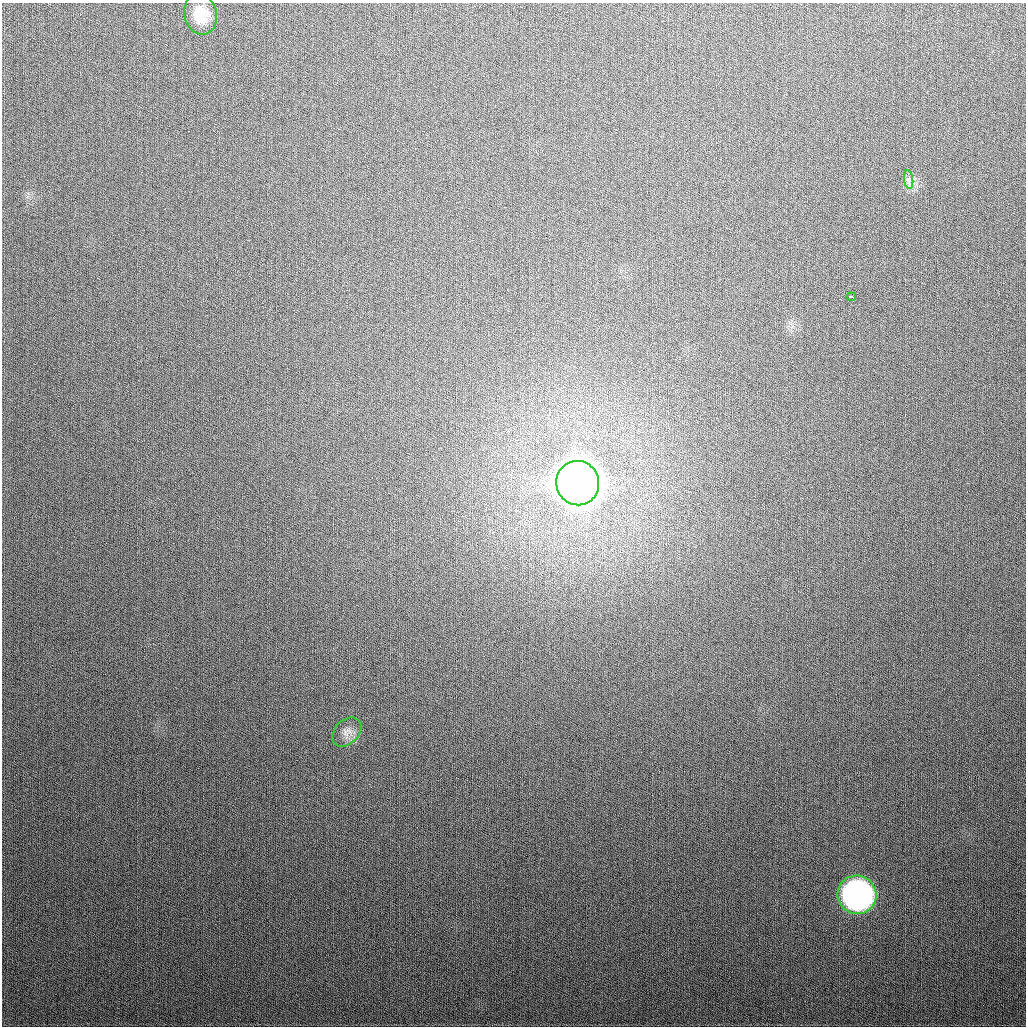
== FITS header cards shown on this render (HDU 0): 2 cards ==
NAXIS1  =                 1024
NAXIS2  =                 1024

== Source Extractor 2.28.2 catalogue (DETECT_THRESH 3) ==
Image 1024 x 1024 px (HDU 0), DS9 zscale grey, 1 PNG px = 1 image px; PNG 1028 x 1028 px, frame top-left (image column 1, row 1024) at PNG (2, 3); each listed source drawn as its Kron ellipse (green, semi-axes under 4 px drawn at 4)
Background 307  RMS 12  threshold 36.1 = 3 sigma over >= 5 px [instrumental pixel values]
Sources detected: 6; all 6 listed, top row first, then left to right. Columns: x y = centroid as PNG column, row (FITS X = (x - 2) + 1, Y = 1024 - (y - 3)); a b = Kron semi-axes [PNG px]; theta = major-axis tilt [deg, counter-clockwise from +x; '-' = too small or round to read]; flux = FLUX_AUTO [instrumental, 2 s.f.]
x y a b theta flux
201 14 20 16 -77 1.8e+04
909 179 9 4 -82 2.8e+03
851 297 4 3 - 2.9e+03
578 483 22 21 - 5.3e+06
347 732 17 12 44 7.6e+03
857 895 19 19 - 3.4e+05